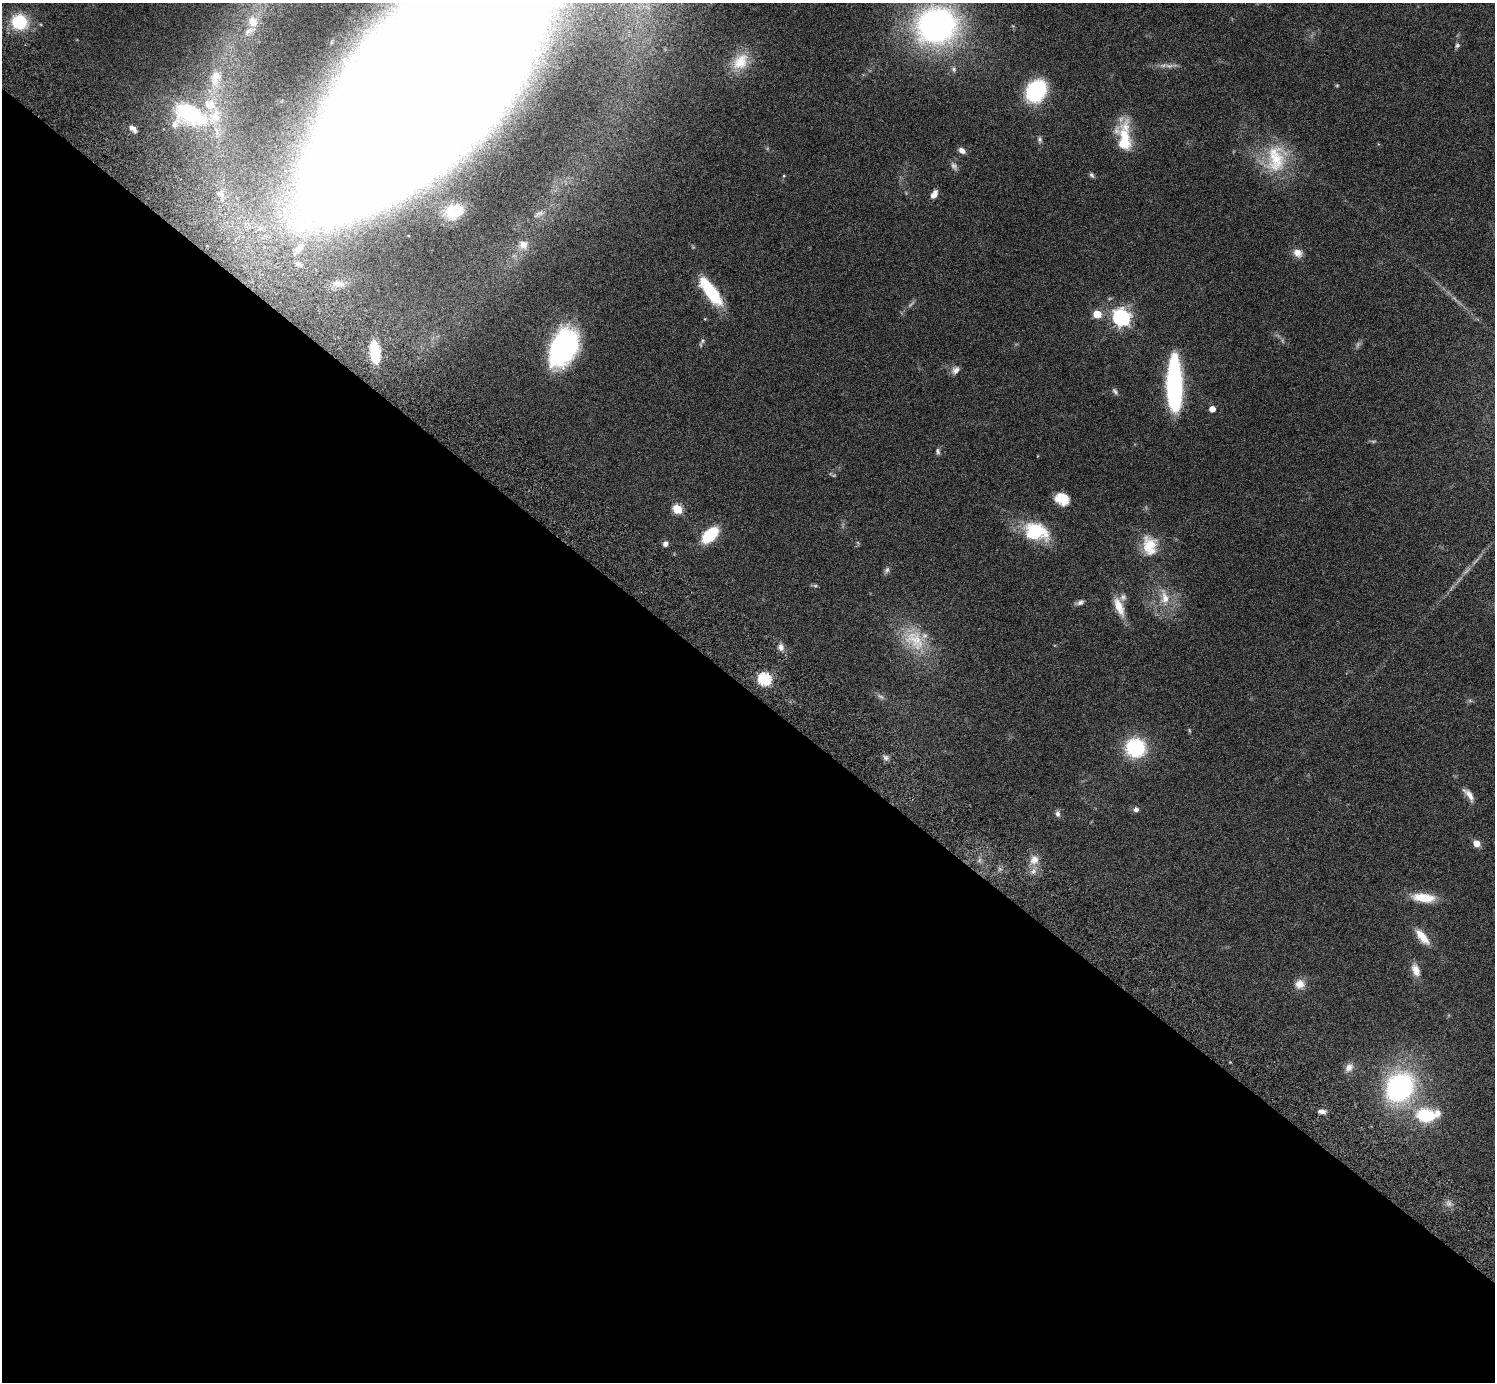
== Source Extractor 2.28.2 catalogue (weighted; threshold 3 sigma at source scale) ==
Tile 14 of 4 x 4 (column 2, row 4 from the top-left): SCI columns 1539-3031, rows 347-1726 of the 6059 x 6069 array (HDU 1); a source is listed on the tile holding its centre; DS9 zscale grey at full resolution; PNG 1497 x 1384 px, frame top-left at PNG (2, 3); no overlay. Shown black and unused: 50% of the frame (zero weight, under 3 of 6 exposures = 3% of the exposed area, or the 3 px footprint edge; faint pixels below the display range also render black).
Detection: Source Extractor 2.28.2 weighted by HDU 2 'WHT'; one run over the whole footprint, this tile lists its part. Background 0.0836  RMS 0.0047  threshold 0.0192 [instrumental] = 3 sigma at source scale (4.09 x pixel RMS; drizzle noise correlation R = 1.36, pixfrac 0.8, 0.05/0.05 arcsec/px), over >= 5 px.
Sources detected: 89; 12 too faint to see at this stretch — not listed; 12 inside a brighter listed object's ellipse — not listed separately; the other 65 listed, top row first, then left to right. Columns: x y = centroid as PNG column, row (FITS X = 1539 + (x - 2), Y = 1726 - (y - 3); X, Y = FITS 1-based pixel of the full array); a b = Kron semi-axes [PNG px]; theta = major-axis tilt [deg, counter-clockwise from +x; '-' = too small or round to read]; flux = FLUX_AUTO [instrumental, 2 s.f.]
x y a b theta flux
253 21 17 13 -74 7.4
19 22 14 13 - 23
936 25 30 27 7 180
1457 45 7 6 - 1.1
740 62 26 19 51 11
954 69 8 6 -39 1.2
215 78 26 14 81 9
429 80 214 73 50 7300
1337 85 5 4 - 0.46
1036 91 18 14 57 46
191 114 41 23 -24 43
132 128 7 6 - 1.8
1124 135 36 19 -86 16
1040 139 9 6 -84 1.2
962 150 8 6 -36 2.4
1276 159 43 31 76 25
1092 175 7 5 -57 0.93
220 194 9 8 - 2.1
934 194 10 6 61 3
454 212 25 18 24 13
539 214 15 7 31 1.9
523 245 13 12 - 4
1298 253 12 10 -32 3.7
298 264 9 5 -15 1.2
338 284 19 8 -10 3.3
711 292 31 10 -54 27
1097 314 5 5 - 12
1121 318 7 7 - 160
702 341 10 6 47 1
563 347 41 24 67 74
375 352 23 10 -84 17
955 370 12 8 46 2.2
1174 384 47 12 -89 88
1115 391 11 6 -58 1.2
1212 409 5 4 - 4.4
1064 499 15 12 45 7.3
677 509 5 5 - 23
1036 532 31 20 -17 24
710 535 17 10 44 20
665 544 7 6 - 1.7
1150 546 27 20 -83 12
887 570 10 6 58 1.3
815 586 7 5 -19 0.73
1164 597 28 14 -79 9.9
1080 602 11 6 18 1.6
1119 607 26 10 -68 7
915 640 38 27 -38 22
781 647 10 7 -78 2.5
764 679 6 6 - 61
1470 700 7 4 -1 0.8
1135 748 20 18 -15 30
886 758 9 6 -57 1.3
1469 795 20 7 -54 3.5
1136 810 6 6 - 1.5
1058 814 9 6 -81 1.5
1476 843 6 5 - 5.1
1034 860 13 10 41 4.3
1423 898 29 11 -6 11
1422 937 23 9 -50 6.9
1416 970 16 9 -72 4.6
1300 984 12 12 - 4.5
1349 1067 13 9 55 3.1
1399 1087 25 21 55 92
1322 1111 9 6 -3 2.1
1426 1115 18 13 -6 24
Isophote crosses this tile's border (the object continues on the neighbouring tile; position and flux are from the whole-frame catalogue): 1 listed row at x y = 429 80